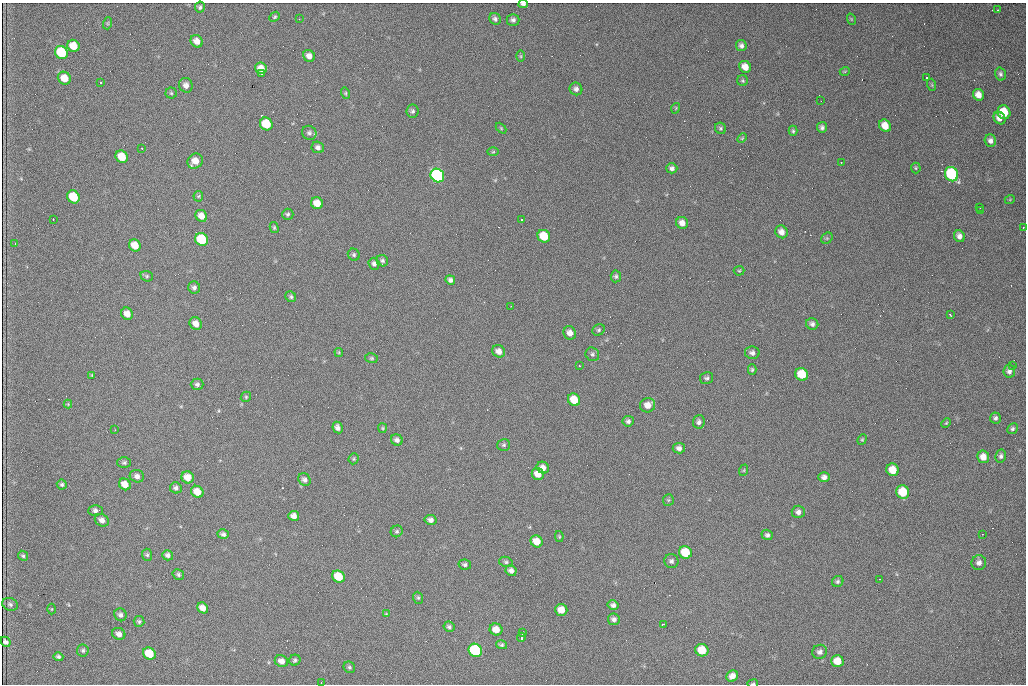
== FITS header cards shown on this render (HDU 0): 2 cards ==
NAXIS1  =                 1024 /fastest changing axis
NAXIS2  =                  682 /next to fastest changing axis

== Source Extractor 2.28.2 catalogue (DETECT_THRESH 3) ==
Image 1024 x 682 px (HDU 0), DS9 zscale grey, 1 PNG px = 1 image px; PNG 1028 x 686 px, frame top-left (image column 1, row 682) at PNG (2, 3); each listed source drawn as its Kron ellipse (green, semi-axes under 4 px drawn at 4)
Background 2740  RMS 35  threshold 104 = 3 sigma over >= 5 px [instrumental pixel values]
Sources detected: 192; all 192 listed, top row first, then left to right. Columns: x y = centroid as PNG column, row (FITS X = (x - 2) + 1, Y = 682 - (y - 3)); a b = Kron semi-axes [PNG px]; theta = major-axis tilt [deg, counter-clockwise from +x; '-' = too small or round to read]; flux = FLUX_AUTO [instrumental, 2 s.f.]
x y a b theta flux
523 4 4 3 - 5600
200 7 5 5 - 5000
998 10 3 3 - 1600
275 17 6 4 41 3200
299 19 2 2 - 1200
495 19 6 5 - 6400
851 19 6 3 -71 2300
513 20 6 6 - 7300
108 23 6 4 72 2600
197 41 6 5 - 17000
741 45 6 5 - 7100
73 46 6 6 - 39000
61 52 7 6 - 120000
309 56 6 5 - 13000
521 56 5 3 - 2400
745 67 6 5 - 21000
261 68 6 5 - 21000
845 71 5 3 - 2400
262 74 3 3 - 4100
1000 74 6 5 - 5400
927 77 3 3 - 7700
64 78 7 6 - 31000
743 81 5 5 - 3600
101 82 3 2 - 4200
186 85 7 7 - 12000
932 85 6 4 -72 2500
576 89 6 6 - 7700
171 93 5 5 - 3300
345 93 6 4 -75 2900
978 95 6 5 - 17000
821 101 2 2 - 1100
676 108 5 3 - 1800
412 111 6 6 - 5700
1004 112 7 6 - 62000
999 118 6 5 - 14000
266 124 7 6 - 79000
885 126 6 5 - 26000
822 127 5 5 - 6500
501 128 6 4 -46 2700
720 128 6 5 - 4100
793 131 5 4 - 3700
309 133 7 6 - 6900
742 138 5 3 - 2300
990 141 6 5 - 9300
318 147 6 5 - 7900
142 149 2 2 - 1500
493 152 5 3 - 2500
122 157 6 6 - 47000
195 161 8 7 - 26000
841 162 3 2 - 3400
672 168 5 5 - 7200
916 168 5 5 - 2800
951 174 7 6 - 220000
437 175 7 6 - 430000
198 196 5 5 - 3300
73 197 7 6 - 84000
1010 199 5 3 - 1900
317 203 6 5 - 27000
980 207 3 2 - 1500
981 211 2 2 - 1200
288 214 6 5 - 4400
201 216 6 5 - 18000
53 219 2 2 - 1400
522 220 3 2 - 3300
682 223 6 5 - 15000
274 227 5 4 - 3000
1023 227 2 2 - 1400
781 232 7 6 - 14000
544 236 7 6 - 63000
959 236 6 5 - 11000
827 238 6 5 - 3100
202 239 7 6 - 130000
15 243 3 2 - 2700
135 245 6 5 - 32000
354 255 6 5 - 4600
382 261 6 5 - 5000
374 264 6 5 - 6700
739 271 5 4 - 3100
147 276 6 5 - 3800
616 276 6 5 - 4600
450 280 5 4 - 7100
194 288 6 6 - 6800
291 297 6 5 - 4300
511 306 2 2 - 1200
127 314 6 5 - 18000
950 315 3 2 - 2000
196 324 6 6 - 17000
812 324 6 5 - 7100
598 330 6 5 - 4200
570 333 7 6 - 14000
499 351 7 6 - 14000
339 352 4 4 - 2400
752 353 7 6 - 8100
592 354 7 6 - 5900
371 358 6 5 - 3600
579 366 3 3 - 4800
1013 366 2 2 - 1000
752 370 5 4 - 3700
1009 371 6 6 - 7800
802 374 7 6 - 64000
92 375 4 3 - 2300
706 378 6 6 - 5100
197 384 6 5 - 6100
246 397 5 5 - 3000
574 400 6 6 - 44000
68 404 4 4 - 2000
648 405 7 7 - 19000
995 418 5 5 - 5100
628 421 5 5 - 6300
699 422 7 6 - 6500
946 423 5 3 - 2300
338 428 6 5 - 8700
382 428 5 4 - 2700
1012 429 5 5 - 4500
115 430 2 2 - 1600
862 439 5 4 - 2900
397 440 6 5 - 7600
504 445 6 6 - 4300
679 448 6 5 - 8500
1001 456 6 5 - 6000
983 457 6 6 - 19000
354 459 5 5 - 3100
124 463 7 5 0 4700
543 468 6 5 - 13000
744 470 6 3 72 2600
893 470 6 6 - 37000
538 474 6 6 - 23000
137 476 7 6 - 9100
188 477 6 6 - 24000
824 477 6 5 - 8300
304 480 7 6 - 7800
62 484 5 5 - 4500
125 484 6 5 - 22000
176 488 6 5 - 6400
197 492 6 5 - 29000
903 492 7 6 - 71000
668 500 6 5 - 3500
96 510 7 5 1 7800
798 512 6 6 - 8800
294 516 5 5 - 12000
102 520 7 6 - 12000
431 520 6 5 - 8500
397 531 6 5 - 4600
223 534 6 4 -15 6600
982 534 3 2 - 2900
767 535 5 5 - 5300
559 536 5 4 - 2600
537 541 6 5 - 33000
685 552 7 6 - 72000
147 555 6 5 - 4000
168 555 5 5 - 7500
23 556 5 4 - 3800
671 561 7 7 - 6800
506 562 6 5 - 4400
979 563 7 7 - 9700
465 564 6 5 - 5000
511 571 6 5 - 9600
178 574 6 5 - 4800
338 577 6 6 - 56000
879 579 3 2 - 1200
838 581 6 5 - 4800
418 598 6 5 - 3700
10 604 8 6 -21 6200
613 605 5 4 - 7300
203 608 6 5 - 17000
52 609 5 3 - 1900
561 610 6 6 - 28000
386 614 4 4 - 2000
120 615 6 6 - 7300
614 619 6 5 - 7500
139 621 5 5 - 4100
664 624 4 2 - 2900
449 627 5 5 - 5200
496 629 6 6 - 25000
523 633 3 2 - 1900
119 634 7 6 - 12000
521 637 4 3 - 5500
5 642 5 4 - 5800
502 645 5 4 - 4000
83 650 6 6 - 4900
475 650 7 6 - 220000
702 650 6 6 - 53000
820 652 7 7 - 8700
149 654 7 5 -34 58000
58 657 5 4 - 5200
295 660 6 5 - 4700
281 661 7 6 - 14000
837 661 6 6 - 36000
349 667 6 5 - 4100
732 676 6 5 - 13000
321 682 2 2 - 1400
753 684 5 3 - 2500
At the frame edge (FLAGS 8, measured only in part): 2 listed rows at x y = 523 4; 753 684